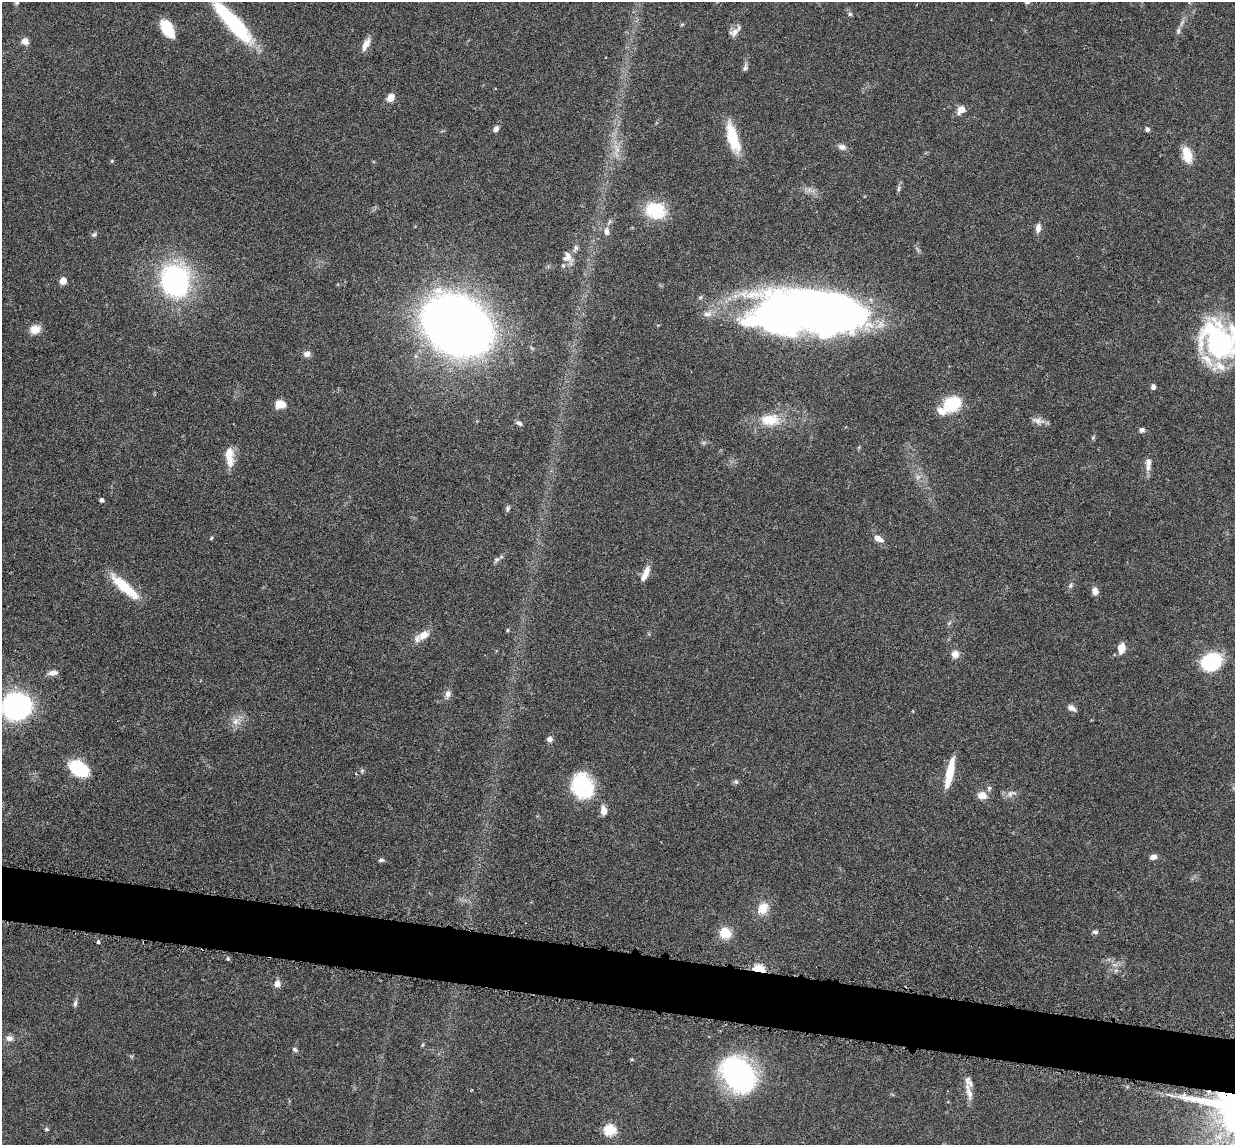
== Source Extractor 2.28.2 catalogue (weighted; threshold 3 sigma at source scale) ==
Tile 6 of 4 x 4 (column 2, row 2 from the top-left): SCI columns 1324-2556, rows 2440-3582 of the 5085 x 5014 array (HDU 1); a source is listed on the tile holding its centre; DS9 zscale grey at full resolution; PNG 1237 x 1147 px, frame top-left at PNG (2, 2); no overlay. Shown black and unused: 5% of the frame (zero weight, under 3 of 6 exposures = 3% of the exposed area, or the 3 px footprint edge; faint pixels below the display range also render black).
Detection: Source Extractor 2.28.2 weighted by HDU 2 'WHT'; one run over the whole footprint, this tile lists its part. Background 0.0461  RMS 0.0033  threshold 0.0133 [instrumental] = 3 sigma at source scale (4.09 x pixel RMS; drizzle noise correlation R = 1.36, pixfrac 0.8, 0.05/0.05 arcsec/px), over >= 5 px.
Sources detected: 99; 7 inside a brighter listed object's ellipse — not listed separately; the other 92 listed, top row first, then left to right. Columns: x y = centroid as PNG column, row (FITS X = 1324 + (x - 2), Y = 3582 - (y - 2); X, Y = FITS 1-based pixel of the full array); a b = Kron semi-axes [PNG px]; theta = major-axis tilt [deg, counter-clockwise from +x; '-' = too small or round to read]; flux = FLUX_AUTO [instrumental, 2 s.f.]
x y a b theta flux
1027 2 7 5 1 0.67
850 14 6 6 - 0.58
233 22 57 13 -48 30
682 24 6 4 20 0.31
167 28 19 10 -59 8.2
735 31 18 8 44 2
1178 31 9 6 80 0.81
25 41 10 9 - 1.5
366 44 17 7 65 2.4
745 67 12 6 75 0.89
390 98 11 8 57 2.1
961 109 7 5 47 4.1
496 129 7 6 - 1.2
1147 129 6 5 - 0.76
733 138 35 11 -74 11
842 147 11 8 -18 1.4
616 148 15 6 -65 2.4
1187 155 19 9 -77 5.6
112 161 5 4 - 0.35
898 189 9 5 77 0.71
655 210 24 18 -14 12
1038 228 12 7 84 1.6
607 231 12 7 -86 1.5
94 234 8 5 28 0.65
567 257 14 13 - 2.4
175 280 31 27 -83 55
63 281 5 5 - 4.9
809 312 95 35 -2 300
707 314 13 7 2 1.8
457 326 39 30 -31 630
35 329 13 10 15 3.1
1220 340 45 35 -32 50
307 354 8 7 - 1.4
1153 387 6 5 - 1
280 404 10 9 - 3.6
952 404 21 15 26 12
770 420 30 17 2 8.4
1038 421 19 7 -13 1.9
519 423 8 5 -26 0.87
1142 430 7 6 - 0.85
229 453 18 11 -86 4.2
1148 463 16 7 89 2.3
918 477 8 6 46 1.1
101 500 4 4 - 0.98
508 508 8 5 70 0.66
211 538 5 3 - 0.33
878 539 13 7 -31 2.3
496 560 9 6 48 0.85
645 573 20 7 66 2.7
1070 586 7 6 - 0.76
125 587 36 10 -41 12
1095 591 9 7 -80 1.7
949 623 7 4 45 0.56
507 630 4 4 - 0.35
423 635 16 10 31 3.2
1121 648 11 7 82 3.2
955 654 9 9 - 2.1
1211 662 15 13 19 29
53 673 14 6 5 1.5
448 694 11 7 70 1.4
16 706 18 16 3 85
1072 708 10 6 -33 1.5
236 721 14 9 39 2.6
549 739 6 6 - 1.2
79 768 18 12 -33 18
362 771 6 5 - 0.55
950 773 33 7 78 7.9
736 782 7 6 - 0.65
582 786 24 20 -68 25
1011 793 16 8 22 1.7
982 795 11 9 -7 3
603 810 11 7 -84 2.4
1153 857 8 5 11 1.4
381 860 8 5 0 0.59
763 908 16 13 58 4.4
1095 932 7 5 -7 0.73
725 933 9 8 - 8.6
98 942 4 4 - 0.51
228 959 4 4 - 0.47
1114 964 10 5 0 1
759 969 5 4 - 26
277 984 7 6 - 2.2
75 1003 9 5 84 0.83
9 1038 10 8 7 1.5
422 1045 5 3 - 0.31
295 1049 7 5 -38 0.62
738 1074 22 17 -51 100
472 1090 4 2 - 0.22
969 1092 24 7 -76 3
1171 1095 12 4 -22 1.2
46 1129 6 4 -15 0.43
610 1130 6 6 - 28
Overlapping masked pixels (flux is a lower limit): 1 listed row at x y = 759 969
Isophote crosses this tile's border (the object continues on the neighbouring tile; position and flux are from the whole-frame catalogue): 4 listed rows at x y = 1027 2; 233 22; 1220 340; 16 706